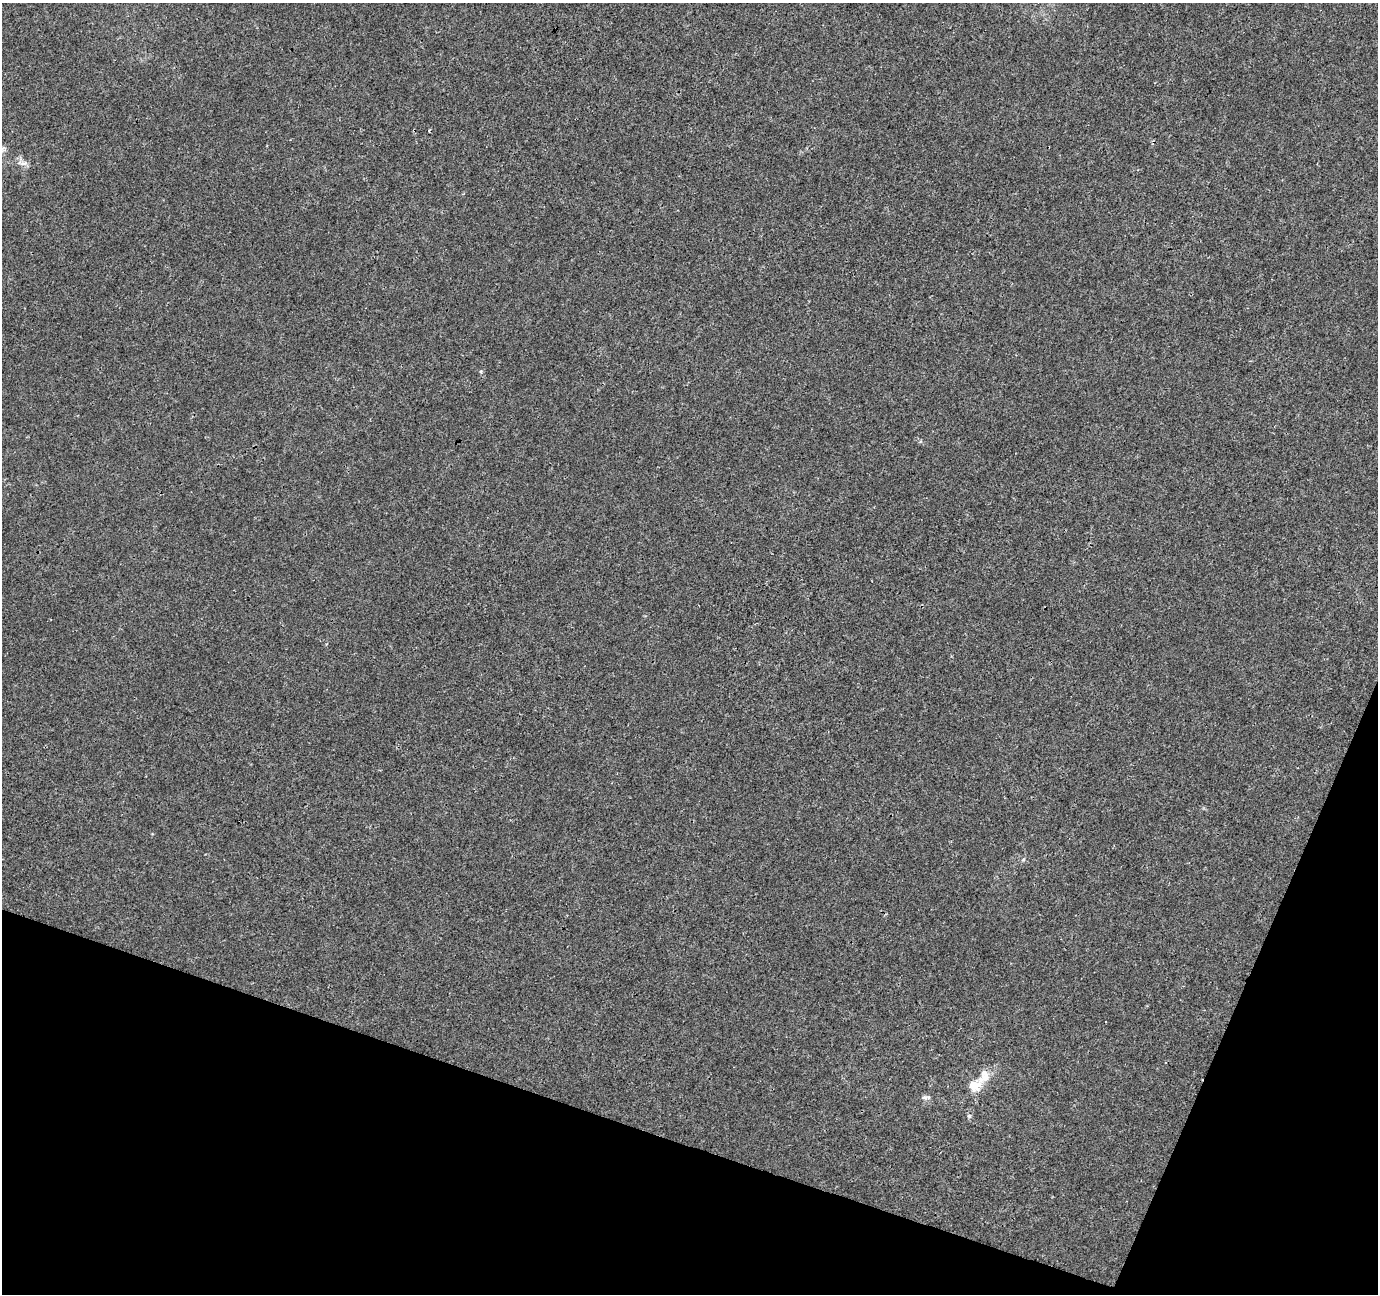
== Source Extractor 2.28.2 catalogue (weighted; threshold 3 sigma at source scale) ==
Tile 15 of 4 x 4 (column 3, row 4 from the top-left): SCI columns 2762-4137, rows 276-1567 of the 5514 x 5652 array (HDU 1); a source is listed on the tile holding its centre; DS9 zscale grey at full resolution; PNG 1380 x 1296 px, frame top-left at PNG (2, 3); no overlay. Shown black and unused: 17% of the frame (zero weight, under 3 of 4 exposures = <1% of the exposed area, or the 3 px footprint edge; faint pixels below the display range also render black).
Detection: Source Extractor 2.28.2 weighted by HDU 2 'WHT'; one run over the whole footprint, this tile lists its part. Background 1.69e-04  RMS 0.0017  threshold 0.00747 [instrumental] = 3 sigma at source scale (4.5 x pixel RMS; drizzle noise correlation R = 1.50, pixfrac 1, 0.0396/0.0396 arcsec/px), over >= 5 px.
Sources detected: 8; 1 cosmic-ray / hot-pixel residue — not listed; the other 7 listed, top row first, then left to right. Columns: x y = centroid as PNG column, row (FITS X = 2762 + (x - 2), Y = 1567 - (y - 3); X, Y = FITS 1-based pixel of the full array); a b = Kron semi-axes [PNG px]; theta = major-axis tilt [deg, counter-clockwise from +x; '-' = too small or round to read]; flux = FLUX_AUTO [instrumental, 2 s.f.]
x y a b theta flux
3 149 12 5 67 0.44
24 163 11 5 11 0.57
1023 860 6 4 19 0.21
984 1076 21 14 64 2.4
974 1085 13 11 -4 2.5
925 1097 8 5 -10 0.46
969 1116 5 5 - 0.31